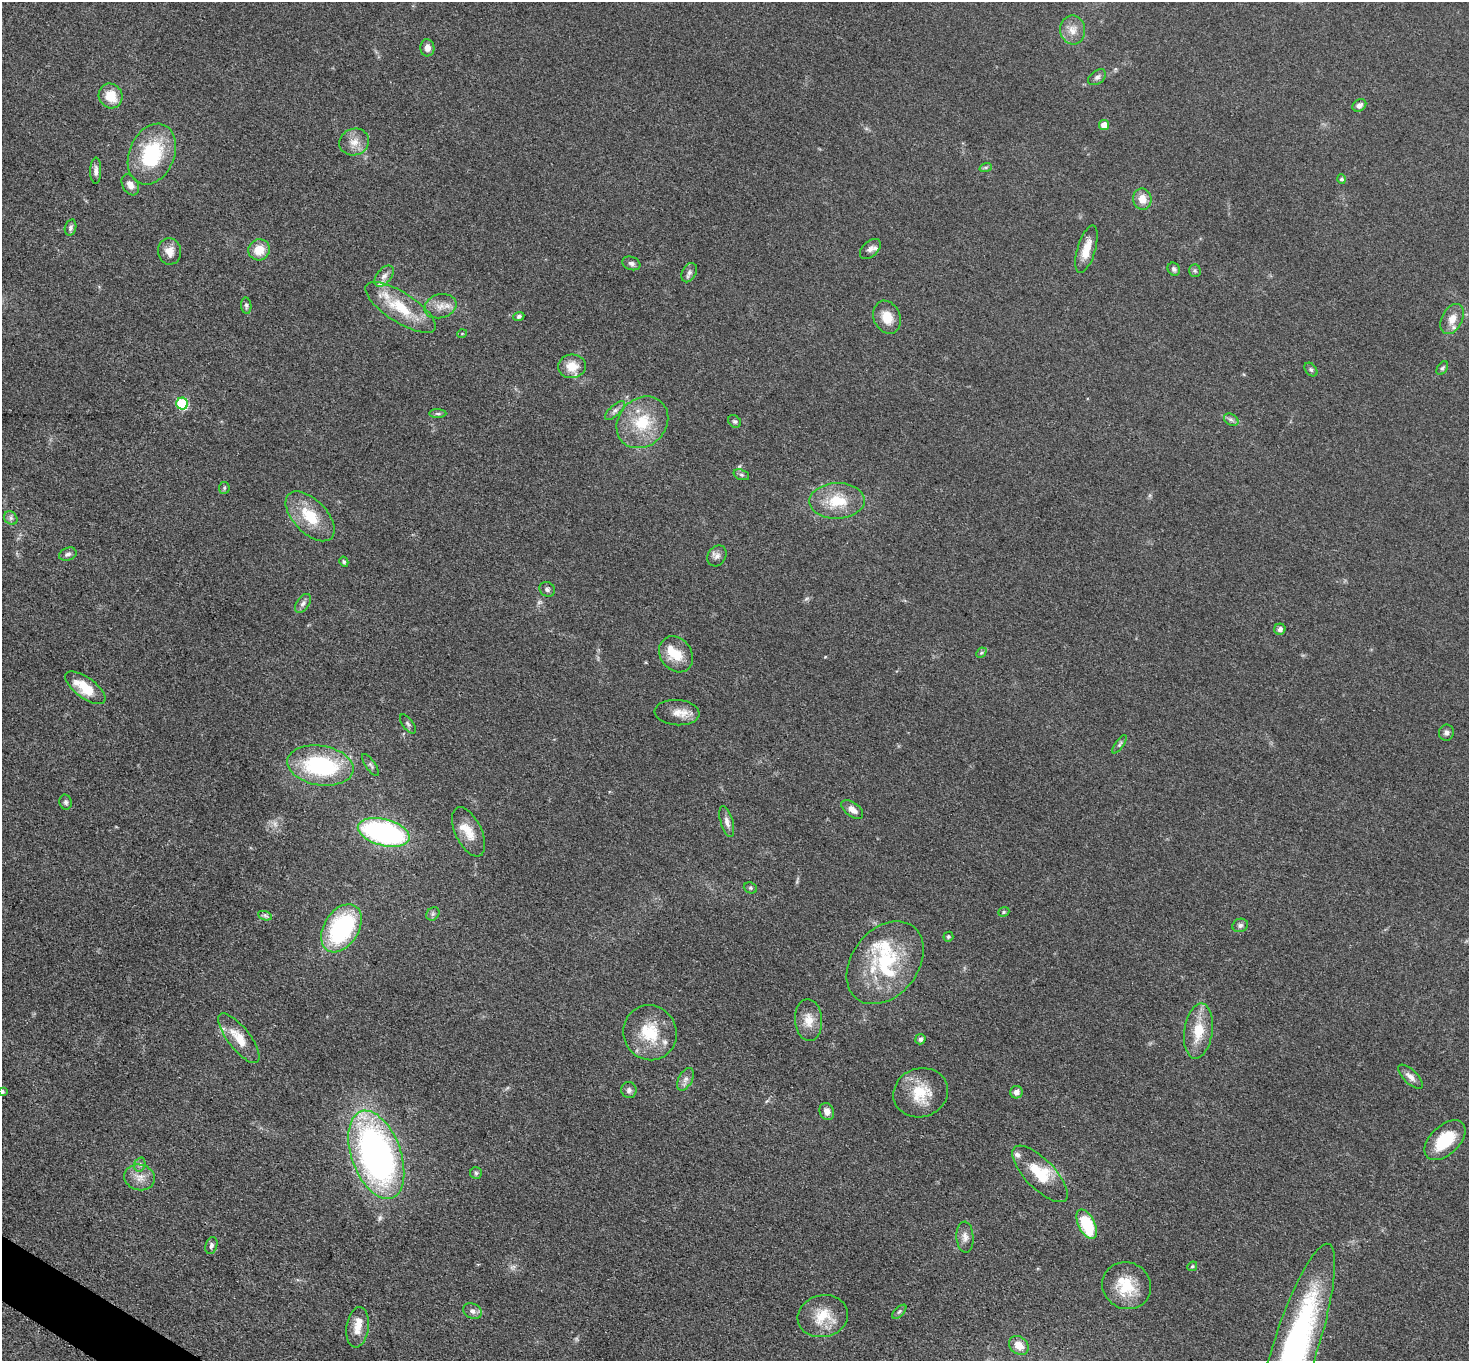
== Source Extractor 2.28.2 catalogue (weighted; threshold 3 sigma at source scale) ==
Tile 7 of 4 x 4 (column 3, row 2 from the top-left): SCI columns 2948-4414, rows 2878-4236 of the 5891 x 5895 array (HDU 1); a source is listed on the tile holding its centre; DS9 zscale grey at full resolution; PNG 1471 x 1363 px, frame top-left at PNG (2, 2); each listed source drawn as its Kron ellipse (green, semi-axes under 4 px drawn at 4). Shown black and unused: <1% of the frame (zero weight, under 3 of 5 exposures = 1% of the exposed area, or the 3 px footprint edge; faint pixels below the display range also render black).
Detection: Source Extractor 2.28.2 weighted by HDU 2 'WHT'; one run over the whole footprint, this tile lists its part. Background 0.0481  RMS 0.0052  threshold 0.0233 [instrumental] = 3 sigma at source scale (4.5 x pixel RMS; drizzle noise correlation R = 1.50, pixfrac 1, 0.05/0.05 arcsec/px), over >= 5 px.
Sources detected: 113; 2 too faint to see at this stretch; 1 inside a brighter object's white glare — neither listed nor drawn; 9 inside a brighter listed object's ellipse — not listed separately; the other 101 listed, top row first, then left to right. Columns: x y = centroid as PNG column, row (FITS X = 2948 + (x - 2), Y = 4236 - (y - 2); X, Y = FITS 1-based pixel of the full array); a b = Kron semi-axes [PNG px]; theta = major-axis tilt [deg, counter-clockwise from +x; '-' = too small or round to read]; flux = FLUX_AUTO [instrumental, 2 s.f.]
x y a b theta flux
1073 30 14 12 -82 5.6
427 48 8 7 - 3.1
1097 77 10 6 37 1.7
111 96 13 11 -58 11
1359 105 7 5 33 2.1
1104 125 5 5 - 6.4
354 142 15 13 18 6
152 154 32 22 67 39
986 167 6 4 18 0.84
96 171 13 5 89 2.2
1341 179 5 4 - 1.1
130 185 11 7 -59 3.8
1142 199 10 9 - 5.9
71 227 8 5 73 1.3
870 249 12 7 44 2.8
1086 249 25 9 73 8.4
259 250 11 10 - 8.4
170 251 13 11 -83 5
631 263 9 6 -19 1.8
1174 269 7 6 - 1.3
1195 271 6 5 - 1
689 273 10 7 61 1.9
384 276 12 7 50 2.8
246 306 8 5 -84 1.1
440 306 16 12 16 5.9
400 307 41 15 -33 22
519 316 5 4 - 1.2
887 317 17 13 -68 8.4
1452 319 16 10 62 5.7
462 334 5 3 - 0.4
572 366 14 12 5 8.5
1442 368 7 4 57 0.96
1311 369 8 5 -49 1.1
182 404 6 6 - 36
615 410 12 5 42 1.9
438 414 8 4 -1 0.99
1231 420 8 5 -30 1.4
735 421 7 5 -40 1
642 422 28 23 46 22
741 475 8 5 -19 1.1
224 488 6 5 - 0.88
837 501 28 18 2 17
310 516 31 16 -46 18
11 518 7 6 - 1.5
68 554 9 6 20 1.7
717 556 11 9 55 2.5
344 562 5 4 - 0.82
547 589 8 7 - 1.6
303 603 11 6 55 2
1280 629 5 5 - 2
981 653 6 4 43 0.85
676 654 19 15 -53 11
85 688 24 10 -36 14
677 713 22 12 -4 6.5
408 724 11 5 -53 1.3
1446 733 8 7 - 1.7
1120 744 11 4 54 1.2
320 765 33 19 -9 56
370 765 13 5 -55 1.5
66 802 7 6 - 1.4
852 810 12 7 -38 3.4
727 821 16 6 -74 2.8
384 832 26 13 -15 110
469 832 26 13 -65 8.8
750 888 7 5 -21 0.95
1004 912 6 4 21 0.79
433 914 7 6 - 1.3
265 916 7 4 -20 1.2
1240 925 8 6 19 1.5
341 928 26 17 58 64
948 937 5 4 - 0.86
885 963 46 33 52 41
809 1020 21 13 -86 7.5
1198 1031 28 14 82 14
650 1033 28 26 -64 21
239 1038 30 11 -52 11
920 1039 5 5 - 1.6
1410 1077 16 7 -44 3.2
685 1079 12 7 61 2.5
629 1090 8 7 - 1.7
2 1091 4 4 - 0.97
1016 1092 6 6 - 2.6
921 1093 28 24 19 17
827 1111 9 7 -67 3.5
1445 1140 24 14 44 21
376 1155 46 24 -70 220
140 1165 7 5 71 1.3
476 1173 6 6 - 0.95
1040 1174 37 14 -46 17
139 1177 15 13 -14 5.8
1087 1224 16 8 -64 29
965 1237 15 8 -87 3.4
211 1245 9 6 73 1.6
1192 1266 5 4 - 0.72
1127 1286 25 23 -26 17
472 1311 10 7 -28 2.4
899 1312 9 4 45 0.92
823 1316 25 21 13 15
358 1327 20 11 82 6.8
1019 1345 10 8 -43 6.4
1296 1345 106 22 72 150
Isophote crosses this tile's border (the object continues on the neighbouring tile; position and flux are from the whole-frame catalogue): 2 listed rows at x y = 2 1091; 1296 1345